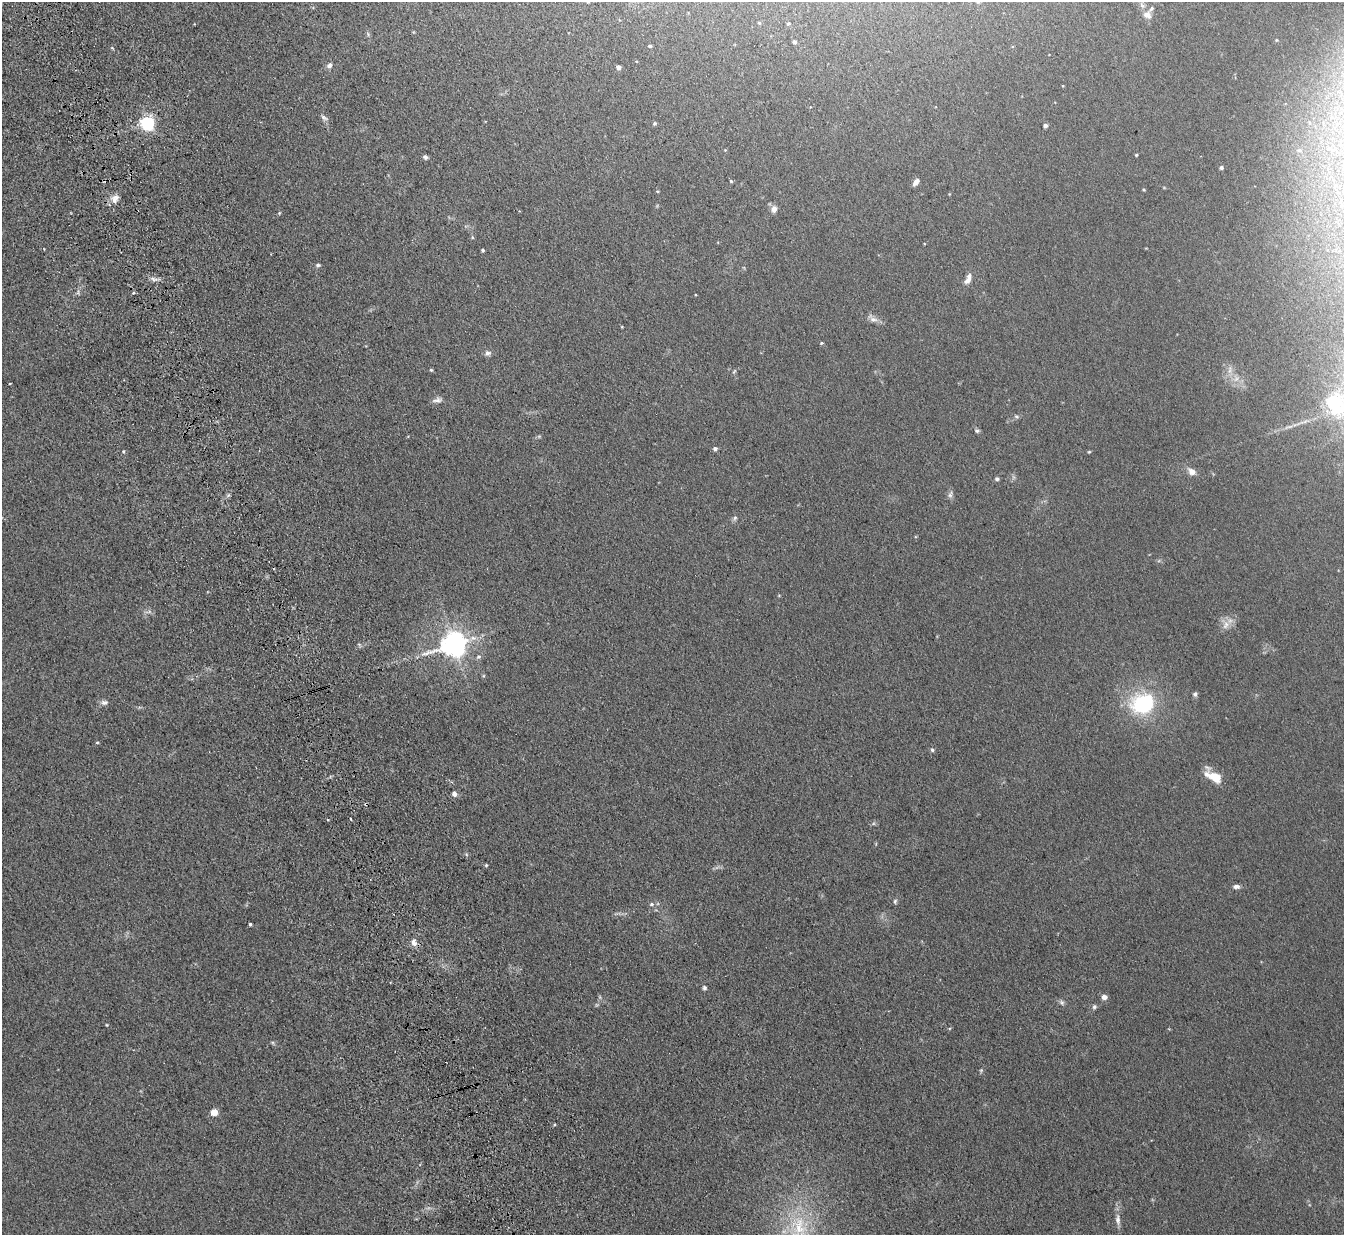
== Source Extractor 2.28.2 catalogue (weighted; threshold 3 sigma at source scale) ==
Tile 11 of 4 x 4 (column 3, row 3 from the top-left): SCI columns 2759-4100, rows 1403-2635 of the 5515 x 5398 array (HDU 1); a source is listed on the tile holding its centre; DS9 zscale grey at full resolution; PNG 1346 x 1237 px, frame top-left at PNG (2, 2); no overlay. Shown black and unused: <1% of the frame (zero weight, under 3 of 5 exposures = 4% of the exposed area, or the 3 px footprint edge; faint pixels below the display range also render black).
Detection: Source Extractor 2.28.2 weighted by HDU 2 'WHT'; one run over the whole footprint, this tile lists its part. Background 0.0415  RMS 0.0047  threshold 0.0211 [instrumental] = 3 sigma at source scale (4.5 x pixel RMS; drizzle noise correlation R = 1.50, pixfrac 1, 0.05/0.05 arcsec/px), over >= 5 px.
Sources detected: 82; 5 too faint to see at this stretch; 1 inside a brighter object's white glare — not listed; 3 inside a brighter listed object's ellipse — not listed separately; the other 73 listed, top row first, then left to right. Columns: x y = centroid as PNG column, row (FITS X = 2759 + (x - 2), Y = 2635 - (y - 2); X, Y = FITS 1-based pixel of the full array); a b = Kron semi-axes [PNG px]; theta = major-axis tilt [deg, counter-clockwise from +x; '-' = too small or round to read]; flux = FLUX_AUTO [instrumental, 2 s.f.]
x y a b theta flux
1147 15 11 9 -24 2.9
759 23 5 3 - 0.4
788 23 5 4 - 0.64
368 34 7 4 -48 0.69
1276 40 4 4 - 0.44
794 42 4 4 - 1.3
650 46 4 3 - 0.8
329 66 7 7 - 1.5
618 67 4 4 - 2.5
324 118 10 6 -34 1.5
147 123 6 6 - 120
654 123 5 4 - 0.75
1045 125 4 4 - 1.6
1136 155 3 3 - 0.45
425 157 6 5 - 1.2
1221 167 4 4 - 1.1
731 181 5 4 - 0.55
916 182 8 5 53 2.5
1144 189 3 3 - 0.51
657 191 4 3 - 0.44
115 199 13 9 59 3.4
774 209 8 7 - 2.5
279 213 4 4 - 0.48
472 237 5 5 - 0.6
483 250 3 3 - 0.82
318 265 6 5 - 0.94
154 279 10 5 -15 1.8
968 280 10 7 42 2.3
873 319 12 7 -2 2.4
821 343 4 3 - 0.56
488 353 8 7 - 1.6
1230 369 12 4 85 1.8
431 370 4 4 - 0.61
734 371 8 3 45 0.64
10 383 3 2 - 0.31
437 400 14 7 7 2.1
1334 402 12 11 - 100
1016 417 7 4 -9 0.84
977 431 7 4 0 0.84
715 449 5 5 - 1.4
123 452 5 4 - 0.61
1089 452 5 4 - 0.47
1192 472 12 8 -37 3
997 479 5 5 - 0.96
950 495 10 6 69 1.4
735 518 8 5 42 1.1
779 595 5 3 - 0.37
1226 625 14 9 71 3.9
454 644 9 7 18 510
478 657 7 6 - 1.2
1195 694 7 5 62 1.1
104 702 10 6 -5 1.8
1143 705 29 21 -12 38
97 742 4 3 - 0.44
932 750 5 5 - 0.91
1215 777 21 9 -45 8.3
454 794 7 6 - 1.8
351 819 3 3 - 0.5
486 865 4 3 - 0.64
1236 887 9 5 -3 1.7
895 901 6 5 - 0.87
651 904 7 5 2 0.97
250 924 3 3 - 0.7
414 943 10 7 -76 2.5
704 988 5 4 - 1.1
1104 997 6 5 - 2.5
1062 1002 9 5 -45 1.2
1094 1007 6 6 - 1.1
107 1025 4 3 - 0.38
273 1043 6 4 -71 0.65
214 1112 5 4 - 9.9
1118 1220 16 6 -87 3
799 1227 36 26 -78 32
Isophote crosses this tile's border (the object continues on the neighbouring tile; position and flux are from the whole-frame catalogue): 2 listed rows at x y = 1334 402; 799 1227